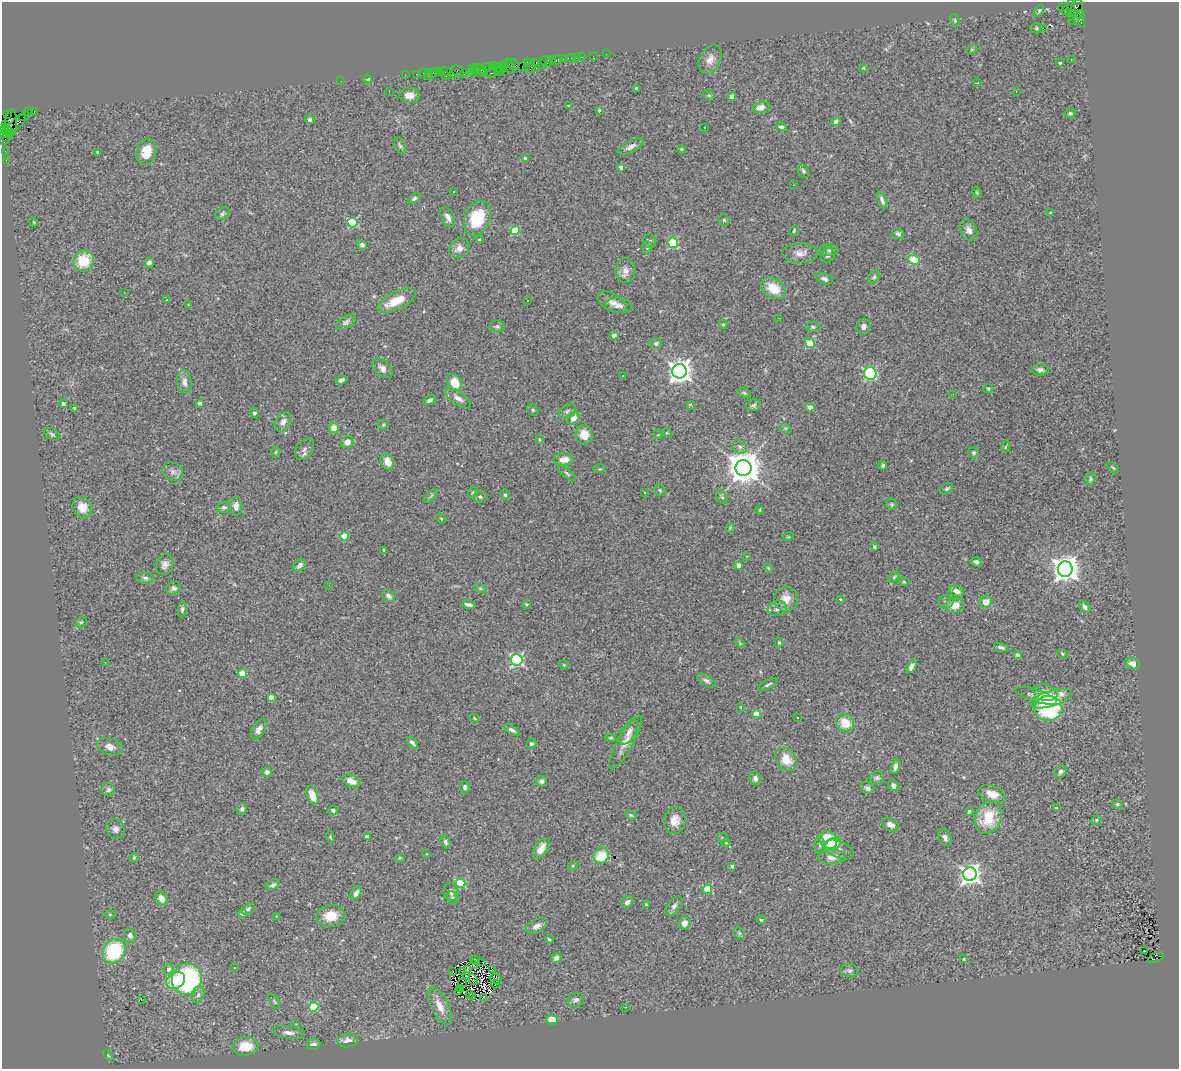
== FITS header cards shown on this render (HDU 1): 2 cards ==
NAXIS1  =                 1177
NAXIS2  =                 1067

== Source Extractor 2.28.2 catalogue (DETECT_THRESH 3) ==
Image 1177 x 1067 px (HDU 1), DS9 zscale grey, 1 PNG px = 1 image px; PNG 1181 x 1071 px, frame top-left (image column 1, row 1067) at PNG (2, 2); each listed source drawn as its Kron ellipse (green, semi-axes under 4 px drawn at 4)
Background 1.62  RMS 0.082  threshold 0.246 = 3 sigma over >= 5 px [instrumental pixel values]
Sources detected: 377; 5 with non-positive FLUX_AUTO (blend fragments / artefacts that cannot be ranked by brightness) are neither listed nor drawn; the other 372 listed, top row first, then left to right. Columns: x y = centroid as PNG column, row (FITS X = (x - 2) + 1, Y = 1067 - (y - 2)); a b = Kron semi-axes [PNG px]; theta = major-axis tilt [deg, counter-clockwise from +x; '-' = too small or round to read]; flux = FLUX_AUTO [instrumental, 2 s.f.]
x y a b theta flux
1062 7 5 3 - 560
1071 9 10 3 -89 210
1039 11 6 4 59 8.3
1065 11 2 2 - 25
1076 12 13 6 73 1100
1080 15 4 3 - 420
1078 19 10 4 -54 380
955 20 6 4 -70 7.2
1037 28 6 5 - 8.8
1043 28 3 2 - 2.3
972 49 5 3 - 6.6
606 54 2 2 - 20
593 56 3 2 - 28
581 57 2 2 - 63
571 58 5 3 - 190
576 58 3 2 - 26
563 59 2 2 - 20
710 59 15 10 60 46
1071 59 3 2 - 5.4
552 60 4 2 - 130
557 60 6 3 31 190
546 61 6 5 - 390
530 62 3 3 - 110
536 62 3 2 - 120
527 63 4 3 - 100
1060 63 3 2 - 5.8
513 64 6 5 - 300
542 64 3 2 - 120
505 65 4 2 - 73
494 66 5 3 - 330
509 66 8 4 -68 400
522 66 2 2 - 86
487 67 6 4 5 390
476 68 6 3 29 190
499 68 5 3 - 400
503 68 3 3 - 160
530 68 5 3 - 200
536 68 2 2 - 56
863 68 4 4 - 5.2
472 69 4 2 - 100
480 70 7 3 -21 190
439 71 4 3 - 170
445 71 6 3 0 180
458 71 7 5 -34 180
499 71 5 3 - 490
429 72 3 2 - 82
434 72 3 3 - 220
469 72 3 2 - 77
477 72 4 3 - 560
484 72 5 3 - 250
492 72 6 3 63 200
423 73 2 2 - 38
416 74 2 2 - 64
464 74 2 2 - 150
405 75 2 2 - 39
453 75 3 3 - 200
428 76 3 2 - 140
446 76 3 3 - 140
368 79 4 4 - 11
341 81 2 2 - 3.4
977 83 2 2 - 5
636 88 3 3 - 12
389 91 2 2 - 3.6
1016 91 3 2 - 7
409 95 10 7 0 41
709 95 6 5 - 6.7
732 96 4 4 - 19
568 106 4 2 - 4.4
761 107 9 5 16 42
599 110 4 3 - 8.7
34 111 3 2 - 65
28 112 4 2 - 110
1070 113 5 4 - 9.5
7 114 3 2 - 23
24 116 5 2 - 120
310 119 5 4 - 11
836 121 5 4 - 15
17 123 11 5 45 870
11 124 15 6 84 1000
6 125 3 2 - 77
781 127 5 3 - 9.8
704 128 3 3 - 15
7 131 7 3 -27 280
4 133 4 3 - 260
5 138 7 3 56 170
400 146 9 5 -68 12
631 147 14 5 27 27
681 149 4 4 - 5.4
5 151 2 2 - 24
97 152 4 3 - 5.1
146 152 13 9 75 88
525 159 4 3 - 19
6 160 2 2 - 38
621 167 4 4 - 24
803 171 7 5 -61 12
793 185 3 2 - 5
454 191 3 3 - 16
977 192 5 4 - 6.2
414 199 7 4 34 12
882 200 9 3 -68 16
1050 213 4 3 - 4.3
222 214 8 5 33 14
448 217 10 6 -65 26
477 218 18 12 69 250
724 220 5 5 - 8.2
34 222 4 4 - 5.3
352 222 5 5 - 420
515 230 5 4 - 190
794 230 5 3 - 6.1
969 230 11 8 -63 33
898 234 6 5 - 12
479 239 3 2 - 6.5
650 241 7 6 - 11
673 243 5 5 - 430
362 245 5 4 - 15
459 248 11 8 44 36
647 248 6 5 - 9.4
829 250 9 5 1 14
800 253 17 10 -1 47
828 255 7 6 - 17
914 260 6 4 -19 280
84 261 11 9 55 160
149 262 5 4 - 18
625 271 12 10 -87 37
874 277 7 5 56 11
824 279 9 5 -22 20
773 288 13 9 -34 110
124 292 2 2 - 54
167 300 4 2 - 4.2
397 300 21 9 26 120
527 301 3 3 - 8.5
612 302 16 8 -27 41
188 305 3 2 - 3.4
619 305 13 7 -3 30
779 318 2 2 - 6.8
346 322 10 6 30 17
723 324 4 4 - 7.5
497 326 7 6 - 13
863 326 8 7 - 19
813 327 7 5 -2 11
614 335 4 4 - 21
656 343 6 5 - 13
810 343 5 4 - 220
382 368 12 7 -44 32
1040 370 8 6 -2 23
679 371 7 7 - 4600
870 373 6 6 - 430
622 375 2 2 - 4.2
341 380 6 4 22 18
184 382 11 7 -83 29
454 382 9 7 -56 97
988 388 5 3 - 5.5
744 393 7 4 -27 9.5
953 394 3 2 - 8.4
458 398 15 6 -34 33
430 400 6 4 30 17
200 403 4 3 - 22
63 404 4 4 - 11
753 405 7 6 - 13
692 406 4 2 - 11
810 407 4 4 - 57
74 408 3 3 - 7.6
533 410 6 5 - 9.9
567 411 9 6 35 16
254 413 5 4 - 14
573 418 7 5 45 39
283 422 10 7 54 32
383 425 5 5 - 8
334 428 5 5 - 60
785 428 6 4 -18 8.9
667 433 5 4 - 6.6
52 434 8 5 -32 10
584 435 9 8 - 69
658 435 5 3 - 4.1
539 439 3 3 - 5.9
347 442 7 6 - 28
740 447 8 6 -31 17
1005 447 6 3 71 5.8
304 449 12 8 55 21
276 452 6 4 88 6.7
974 453 5 5 - 9.2
564 459 10 6 1 54
387 462 8 6 -66 49
883 465 4 3 - 12
743 468 8 8 - 12000
1113 468 7 4 -44 7.5
600 469 6 3 -1 5.6
173 472 11 8 -24 27
567 473 11 4 -36 13
1090 479 6 5 - 9.2
947 489 7 5 38 10
660 490 6 5 - 8.2
473 492 5 3 - 4.8
644 492 2 2 - 4.4
505 495 5 4 - 9.2
431 496 9 3 45 9.3
480 497 6 5 - 11
722 497 7 5 -58 12
892 504 6 5 - 8.8
236 506 9 6 -85 27
82 507 11 9 -60 61
224 507 7 5 18 13
760 510 4 3 - 4
441 519 5 4 - 6.9
730 528 5 4 - 5.9
345 536 4 4 - 160
788 537 5 3 - 4.9
874 547 3 3 - 16
384 550 3 3 - 6.3
747 556 3 2 - 37
976 562 6 5 - 15
165 564 11 8 67 28
300 565 7 5 43 25
738 565 4 4 - 46
768 568 5 4 - 7.1
1065 569 7 7 - 6300
894 577 6 4 45 7.8
145 578 9 5 -8 15
904 582 5 3 - 6.4
329 585 2 2 - 10
174 588 7 6 - 17
480 588 6 4 -19 9.5
956 591 7 5 -25 27
389 596 7 5 -38 19
786 599 12 12 - 67
840 599 3 3 - 4.7
946 602 8 6 10 15
986 602 6 6 - 44
469 604 7 3 -11 19
527 604 4 3 - 5.7
955 606 9 7 6 55
1085 607 6 4 -61 18
777 608 9 7 16 28
182 609 8 4 84 11
81 622 6 5 - 8.1
779 642 5 4 - 6.9
740 643 6 3 -46 6.7
1001 647 7 4 -16 14
1062 654 6 4 -31 7.4
1017 655 4 4 - 13
517 660 6 5 - 840
105 662 2 2 - 7.8
1133 664 7 5 -19 36
564 665 5 3 - 4.9
912 666 7 4 63 26
243 674 4 4 - 160
707 681 10 5 -31 16
768 684 11 3 29 11
1045 693 12 8 -13 59
1036 696 22 6 -18 39
271 697 4 4 - 48
1051 699 21 8 17 150
741 707 4 2 - 4.3
1048 708 14 12 1 720
756 714 4 4 - 130
798 717 3 2 - 5.2
475 718 5 3 - 4.9
845 723 10 8 -44 95
259 729 11 6 59 30
512 730 9 4 -31 19
629 732 13 7 59 37
611 738 5 4 - 6.6
625 742 30 7 61 64
412 743 7 3 -52 20
531 743 5 5 - 11
110 747 13 8 -17 37
786 759 12 10 -55 94
896 766 8 4 77 22
267 772 4 4 - 21
1060 772 7 6 - 18
755 778 7 6 - 20
877 778 7 6 - 15
351 781 10 5 -23 52
542 781 5 5 - 14
893 786 6 5 - 17
465 787 6 5 - 11
867 788 7 5 -34 16
108 789 7 6 - 14
992 794 14 8 -19 58
312 795 10 5 -68 68
1117 804 5 4 - 8.6
1056 808 4 3 - 11
242 809 6 5 - 13
333 810 5 4 - 22
969 811 3 3 - 14
631 815 6 4 -26 7.5
988 818 17 13 68 190
675 820 13 11 83 54
1096 820 5 4 - 8.7
890 825 9 6 -25 26
115 829 10 9 - 25
330 837 6 3 -69 6.8
367 837 4 3 - 29
723 838 6 4 -18 7.4
945 838 9 6 -63 20
828 840 9 8 - 200
445 842 6 4 -64 13
726 843 4 4 - 5.5
833 844 8 5 27 100
820 845 8 5 90 12
541 849 12 6 58 48
839 849 15 8 -24 28
426 854 4 4 - 4
601 856 8 7 - 160
832 857 14 7 4 44
134 858 5 3 - 7.3
400 858 5 4 - 5.9
573 866 5 4 - 6.6
732 866 3 3 - 10
970 874 7 6 - 3000
461 883 5 4 - 310
273 885 7 4 21 15
708 889 5 4 - 270
451 892 9 7 -74 24
356 893 7 4 57 21
452 898 7 5 -81 13
161 899 7 5 -61 43
627 902 6 5 - 25
646 905 3 3 - 16
674 906 11 6 52 20
248 909 7 5 34 12
242 913 4 4 - 39
110 914 5 3 - 5.5
276 916 3 3 - 3.3
331 916 14 11 6 100
761 920 5 3 - 6.7
684 923 6 6 - 38
537 926 11 6 28 27
739 933 6 5 - 9.3
130 935 7 6 - 22
549 939 4 3 - 7.8
114 951 13 10 57 400
1144 951 2 2 - 4.8
1156 957 8 4 27 600
556 958 5 4 - 17
964 959 3 3 - 5
475 960 4 2 - 8.4
483 962 3 2 - 4.5
474 965 3 2 - 0.23
234 967 2 2 - 4.7
168 969 5 5 - 24
467 969 3 2 - 4.1
493 970 3 2 - 9.1
849 970 9 6 -9 15
463 971 3 2 - 3.4
453 972 2 2 - 2.3
466 975 4 2 - 2.3
187 979 16 15 - 860
496 979 6 3 -13 11
176 980 10 7 34 150
473 980 5 2 - 8.4
462 983 5 2 - 2
495 984 4 3 - 0.55
460 988 4 2 - 0.8
459 992 2 2 - 6.1
470 994 3 2 - 3.7
198 995 8 6 73 19
472 997 4 2 - 5.8
483 997 3 2 - 3.7
141 1000 3 2 - 28
576 1000 8 6 11 20
274 1001 8 4 -55 8.5
440 1006 20 8 -64 65
314 1007 5 5 - 330
625 1007 2 2 - 3.5
552 1020 6 5 - 60
296 1024 4 4 - 5.3
288 1032 16 6 -8 34
348 1040 10 7 4 39
313 1044 7 5 7 28
246 1046 13 9 4 150
108 1055 6 3 -53 5.7
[5 non-positive-flux detections neither listed nor drawn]